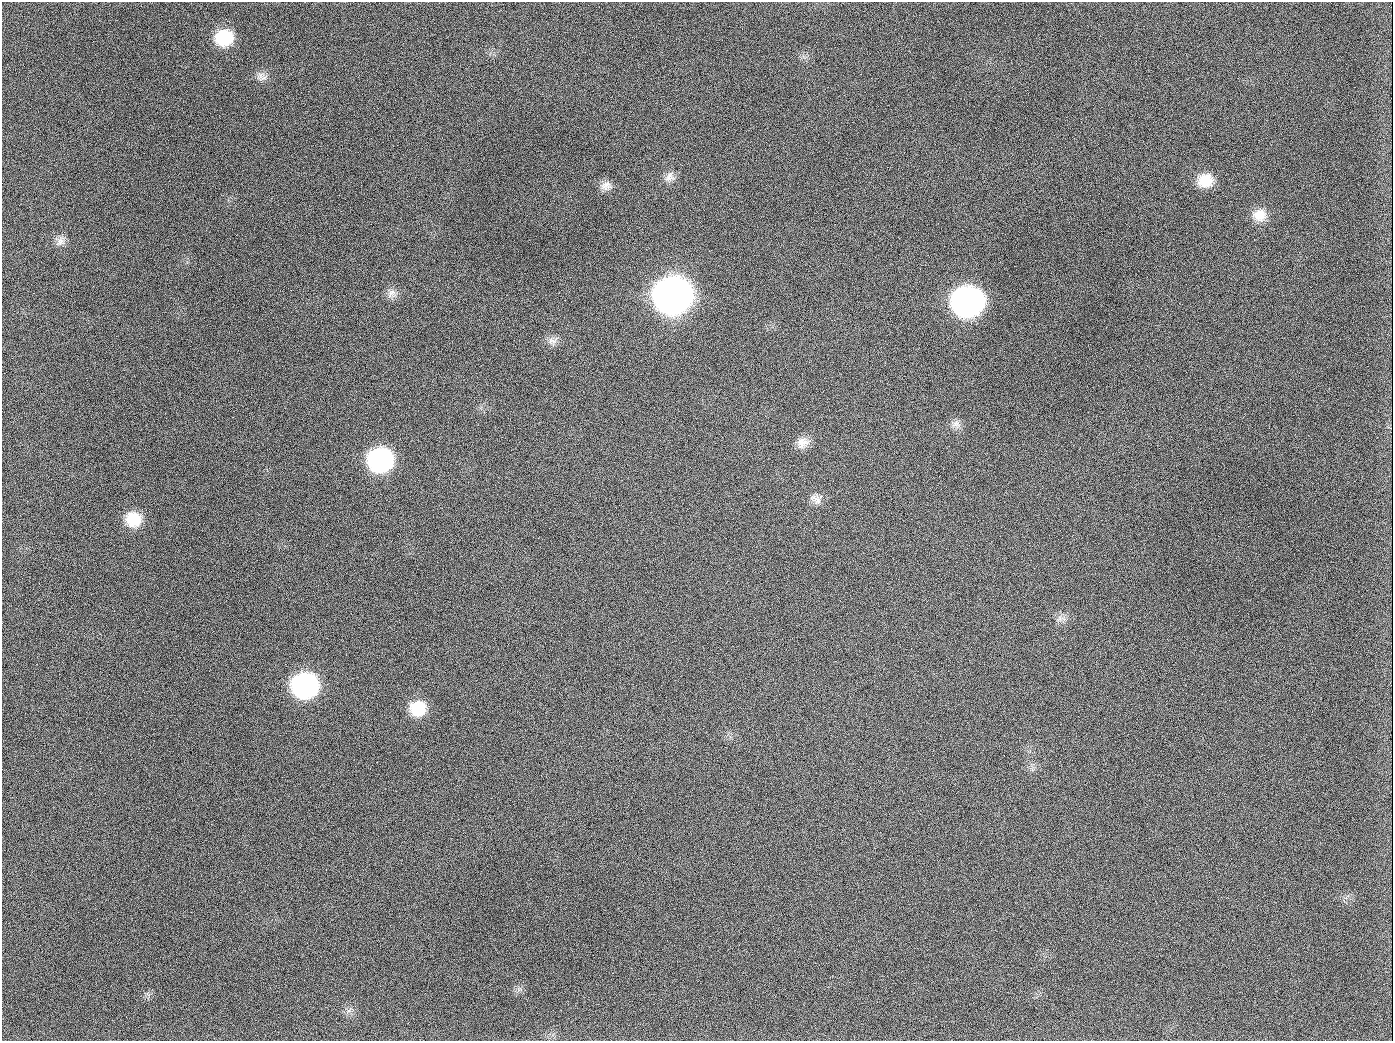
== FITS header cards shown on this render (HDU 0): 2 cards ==
NAXIS1  =                 1391
NAXIS2  =                 1039

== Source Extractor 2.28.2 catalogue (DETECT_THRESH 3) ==
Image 1391 x 1039 px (HDU 0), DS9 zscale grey, 1 PNG px = 1 image px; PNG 1395 x 1043 px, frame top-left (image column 1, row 1039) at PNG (2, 2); no overlay
Background 1370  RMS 66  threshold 198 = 3 sigma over >= 5 px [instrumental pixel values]
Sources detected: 22; all 22 listed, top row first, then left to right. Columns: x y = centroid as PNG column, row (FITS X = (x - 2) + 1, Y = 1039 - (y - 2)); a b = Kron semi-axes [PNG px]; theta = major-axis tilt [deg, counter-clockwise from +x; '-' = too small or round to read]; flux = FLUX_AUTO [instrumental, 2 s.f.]
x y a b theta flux
224 38 17 15 12 2.0e+05
260 76 13 9 78 2.8e+04
189 126 3 2 - 7.8e+03
669 177 14 11 52 3.3e+04
1205 180 17 15 18 9.4e+04
606 186 15 12 8 3.6e+04
1260 215 18 16 4 6.9e+04
60 242 13 11 44 3.1e+04
392 294 13 11 50 3.0e+04
673 295 20 19 - 5.9e+06
967 302 20 18 5 2.6e+06
552 341 14 8 -7 2.8e+04
654 407 2 2 - 3.8e+03
956 424 11 9 18 2.6e+04
802 442 16 14 46 4.7e+04
380 460 18 16 8 8.7e+05
816 499 16 13 -18 3.6e+04
133 519 17 16 - 1.3e+05
1060 618 8 6 -61 1.7e+04
305 685 18 17 - 1.1e+06
418 708 18 16 4 1.4e+05
944 1026 2 2 - 5.7e+03